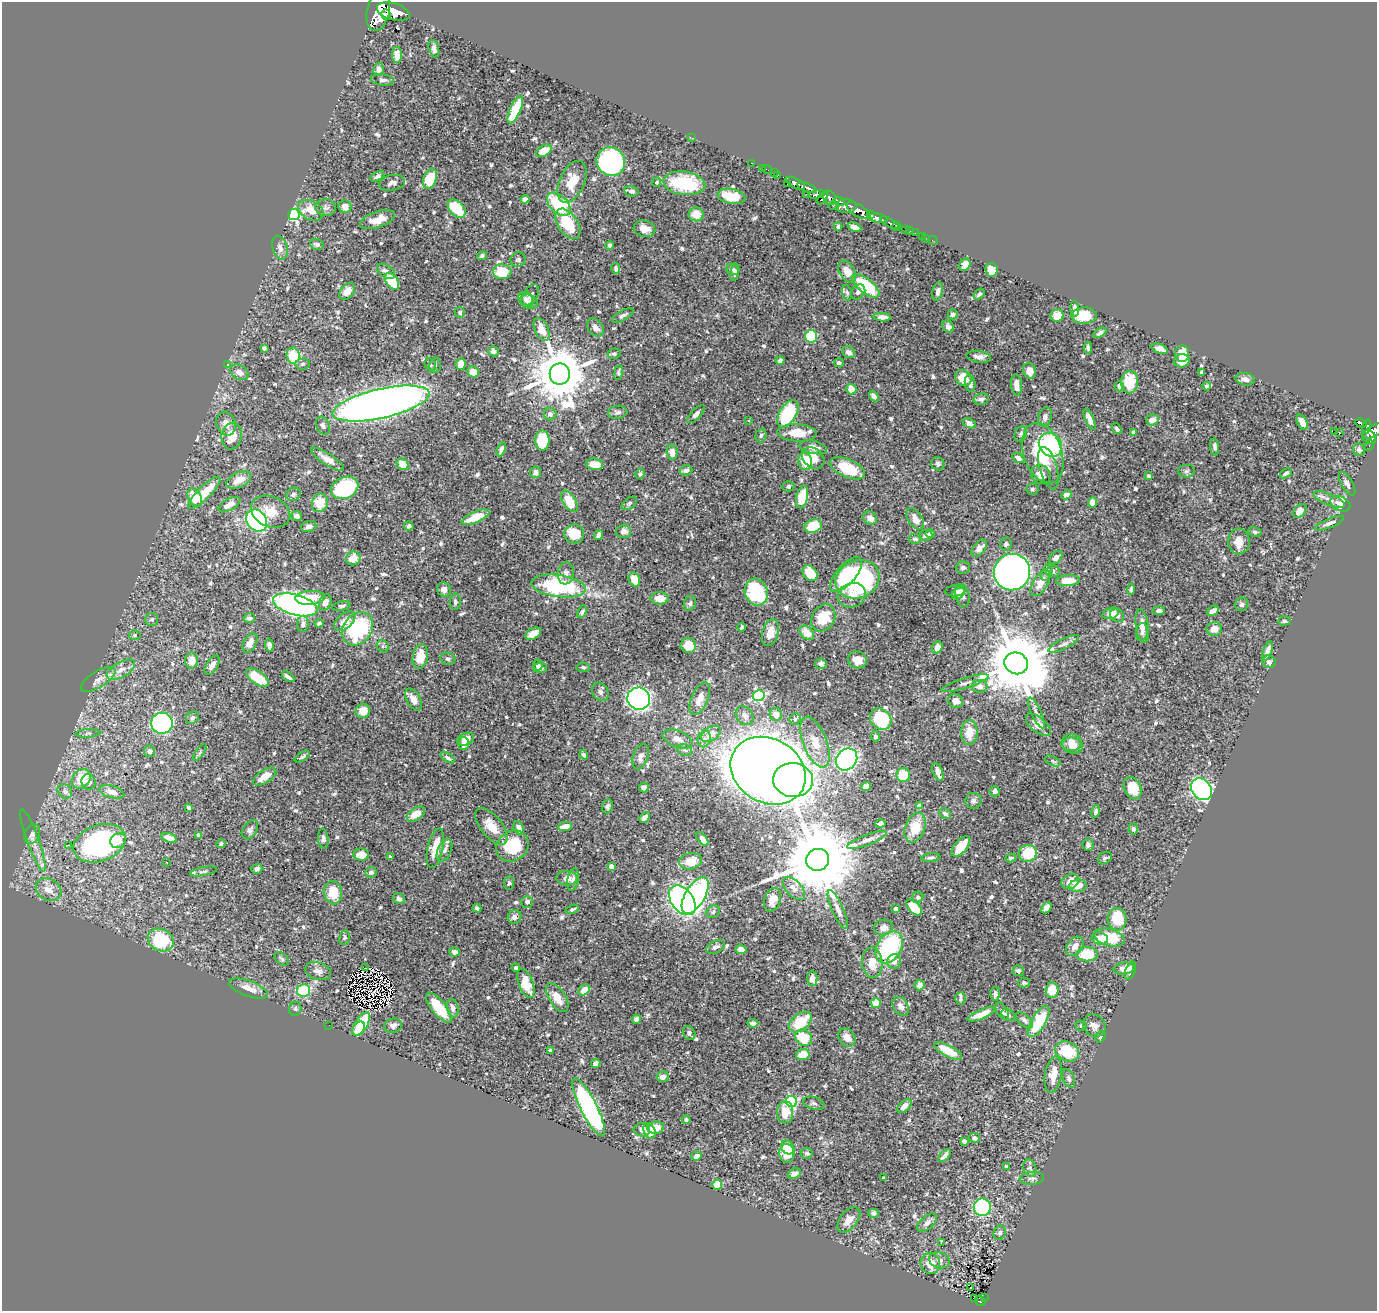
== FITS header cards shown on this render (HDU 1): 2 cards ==
NAXIS1  =                 1375
NAXIS2  =                 1309

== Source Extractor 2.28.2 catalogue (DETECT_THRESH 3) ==
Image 1375 x 1309 px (HDU 1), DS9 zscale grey, 1 PNG px = 1 image px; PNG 1379 x 1313 px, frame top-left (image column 1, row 1309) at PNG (2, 2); each listed source drawn as its Kron ellipse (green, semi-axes under 4 px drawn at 4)
Background 0.604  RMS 0.013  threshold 0.038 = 3 sigma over >= 5 px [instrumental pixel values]
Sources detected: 757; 4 with non-positive FLUX_AUTO (blend fragments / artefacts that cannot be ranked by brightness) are neither listed nor drawn; of the other 753, the 500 brightest by FLUX_AUTO listed and drawn (253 fainter detections omitted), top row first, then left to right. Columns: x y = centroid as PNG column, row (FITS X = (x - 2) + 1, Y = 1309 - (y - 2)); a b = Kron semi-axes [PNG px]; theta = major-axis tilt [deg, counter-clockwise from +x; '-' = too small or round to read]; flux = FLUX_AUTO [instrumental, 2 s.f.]
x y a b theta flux
378 10 21 11 79 4800
393 11 17 8 -17 3900
386 15 5 4 - 850
434 49 9 5 -74 3.9
397 55 8 5 -90 7.2
378 69 6 5 - 4.2
382 80 11 5 -7 2.9
515 110 15 5 65 30
692 138 2 2 - 46
544 151 9 5 32 12
611 162 15 14 - 210
752 163 3 2 - 13
762 168 2 2 - 9.5
767 170 5 2 - 13
774 173 2 2 - 11
778 175 3 2 - 16
377 176 8 4 30 2.7
430 179 10 6 69 26
572 182 22 12 65 17
657 182 5 4 - 1.7
392 183 13 8 11 4.1
684 183 21 11 -7 53
795 183 11 4 -28 1300
787 184 3 2 - 18
807 188 10 3 -21 900
631 191 7 5 -10 2.5
806 194 2 2 - 8.5
817 194 8 4 10 430
732 196 14 7 -11 18
822 198 7 3 50 370
830 198 7 6 - 540
525 199 4 4 - 8.5
839 201 6 3 -31 320
559 204 14 8 -44 60
834 206 5 3 - 130
846 206 10 7 -5 1100
345 207 6 6 - 7.9
326 208 10 8 -2 3.8
457 208 11 7 -48 32
311 210 13 9 -27 14
859 211 13 6 -30 2600
696 214 7 7 - 11
870 214 4 3 - 330
294 215 6 5 - 150
878 218 9 4 -11 1200
378 219 18 8 18 11
889 223 10 4 -29 210
568 224 17 10 -56 31
838 226 4 3 - 2.1
897 226 4 3 - 110
855 227 7 4 -24 7.9
644 229 11 8 -15 8.8
905 229 3 3 - 33
910 231 2 2 - 5.4
915 233 2 2 - 6
922 236 2 2 - 3.7
925 238 2 2 - 6.9
933 241 5 2 - 9.3
317 244 7 5 -13 2.6
610 245 4 4 - 2.8
280 248 12 7 -74 5.5
482 256 5 4 - 1.7
518 260 7 7 - 2
965 265 6 5 - 8.9
616 268 5 4 - 2
732 269 7 5 -31 2.6
991 270 7 6 - 11
386 271 10 6 -34 4.7
502 272 9 7 -1 26
735 272 8 4 78 2.6
847 272 12 7 -58 10
392 281 9 6 -55 30
866 286 17 7 -38 53
347 291 9 6 49 9.3
938 291 9 5 78 3.6
858 292 8 6 50 3
847 293 8 4 -73 1.7
979 294 6 4 40 2.4
530 296 13 7 62 4
525 299 7 6 - 3.4
529 302 9 6 -19 4.7
1075 309 8 4 -87 3.8
460 313 5 5 - 1.7
953 314 5 5 - 3.7
623 316 12 5 28 3.3
1057 316 7 6 - 10
1084 316 13 8 4 17
882 317 8 4 -3 6.7
948 326 7 5 -56 3.3
595 327 10 7 -54 5.7
542 329 12 6 -65 12
1100 333 7 4 31 2.8
811 336 6 6 - 34
264 348 4 3 - 1.8
1088 348 6 3 -88 2.3
1160 349 8 5 -20 7.2
494 351 5 5 - 4
849 352 7 5 -34 3.6
614 354 6 5 - 1.9
1182 354 8 7 - 11
293 356 8 6 -82 25
979 357 12 6 -8 5.1
780 360 4 4 - 2.2
1182 361 8 6 14 12
839 363 5 4 - 2
227 364 3 2 - 2.6
303 364 7 5 3 2
461 364 6 5 - 12
430 365 7 5 -59 1.9
435 365 8 5 76 2.2
1029 371 8 6 -74 7.3
239 372 10 7 -31 5.9
473 372 6 5 - 12
1201 372 4 3 - 2
619 373 7 4 82 1.8
560 374 10 10 - 5700
963 378 8 7 - 15
1245 379 10 6 -11 4
1130 382 11 8 86 20
970 383 9 5 -79 3.4
1017 385 10 5 -83 7.7
1119 386 5 4 - 2.6
1206 386 4 3 - 1.9
851 389 5 5 - 10
874 396 6 4 -52 3.6
981 399 7 5 12 3.5
381 404 49 14 13 910
618 412 9 6 7 2.8
550 414 6 6 - 2.9
696 414 11 5 47 2.7
788 414 15 8 59 79
1045 417 10 6 73 3.3
1090 419 11 4 -67 5.6
748 420 3 3 - 2.7
1152 420 6 5 - 7
1302 422 8 5 -61 7.7
969 423 7 4 -26 4.5
1361 423 6 3 -18 190
226 424 12 9 -69 6.9
323 426 9 6 -67 2.7
1367 427 7 3 77 170
1117 429 6 4 -53 1.9
1374 431 12 5 29 570
1133 432 4 3 - 2.4
1334 432 3 2 - 1.7
797 433 19 8 -3 15
1339 433 2 2 - 230
1021 434 8 6 70 2.3
761 435 7 5 75 1.8
232 436 13 10 80 17
1369 437 7 6 - 250
542 441 10 7 90 28
1050 445 13 11 -51 74
1369 446 5 3 - 14
813 447 14 6 -13 7.2
1215 447 8 4 -84 2.9
501 449 7 4 69 3.7
1359 450 6 5 - 3.6
672 452 7 5 -83 8.6
1043 453 31 19 -72 63
813 458 12 9 -40 12
1018 458 7 4 -31 3.5
328 459 19 5 -33 8
805 461 9 7 -79 17
403 464 6 5 - 13
595 464 8 5 -7 12
938 464 7 6 - 2.2
848 468 19 9 -23 32
1048 468 22 9 -75 6.7
686 470 6 5 - 3.7
1187 471 8 6 2 2.2
535 472 6 5 - 3.7
1286 473 6 3 32 2
640 474 5 5 - 1.9
1041 474 10 9 - 8.2
1149 476 4 3 - 1.9
239 480 13 7 25 11
1347 484 13 5 -60 3.4
788 486 6 5 - 2
345 488 14 10 24 78
1032 489 6 6 - 1.9
204 493 22 6 45 24
293 494 7 6 - 2.4
1066 495 5 4 - 3.2
195 497 10 6 -62 16
802 497 11 5 77 26
1329 499 17 5 -22 6.6
569 501 12 6 -57 18
1092 502 5 4 - 7.7
320 503 9 8 - 20
629 503 9 5 37 1.9
1340 504 10 7 -24 12
229 505 12 5 29 8.9
1300 511 8 5 44 6.5
270 512 20 15 -24 14
297 516 5 5 - 3.9
475 517 15 5 23 17
870 518 7 6 - 5.7
915 519 12 7 -55 9.6
257 520 12 9 -50 160
1329 523 15 4 22 3.5
309 526 8 5 17 3.3
409 526 4 4 - 2.4
813 526 9 6 20 40
624 531 7 7 - 5.4
1255 532 7 4 -10 1.7
574 534 10 9 - 23
930 534 4 4 - 2.5
598 535 5 4 - 3.4
926 535 7 5 6 3.7
915 539 6 5 - 2
1239 541 13 10 89 9.4
1006 544 6 6 - 2.4
979 548 10 6 49 5.8
1056 557 7 5 42 5.4
353 558 7 7 - 10
963 567 7 6 - 2.4
1053 571 7 6 - 2
1012 572 18 18 - 530
1047 572 9 5 72 2.2
566 573 11 8 82 4.4
810 573 9 6 -47 24
846 575 21 9 49 35
634 579 7 5 -66 13
858 579 22 18 22 140
1068 581 12 5 3 13
1040 583 15 7 59 10
559 586 28 11 -8 98
1131 589 6 4 84 2.4
444 590 7 6 - 4.9
955 591 10 5 5 2.3
756 592 14 11 -70 67
959 594 7 5 35 2.2
852 595 14 12 21 10
962 595 12 7 -76 5.4
310 598 15 7 4 20
660 598 9 6 -1 11
325 602 8 6 67 6.5
455 602 8 5 88 2
690 603 7 6 - 2.2
1242 604 7 6 - 2.3
295 605 23 10 -15 400
341 606 9 4 13 2.1
1159 611 6 4 8 3.3
1213 611 6 4 35 5
582 612 7 4 65 2.3
1111 613 8 5 17 7.9
1117 615 7 6 - 2.9
249 618 6 4 -6 2.9
823 618 14 11 59 25
152 619 6 6 - 2.2
345 621 12 7 39 11
1284 621 6 4 5 1.8
319 623 4 3 - 2
303 624 8 6 86 2.8
1142 626 17 6 -82 7.4
742 627 4 3 - 1.9
358 629 18 14 54 78
1214 629 8 7 - 8
1142 632 9 6 83 3
770 633 14 8 74 11
807 633 8 6 -43 12
533 634 8 5 29 10
135 635 6 5 - 2
250 643 11 6 62 6.7
1064 644 17 5 26 3.6
269 645 6 4 -83 2.9
688 645 8 7 - 18
383 646 6 5 - 1.8
937 647 6 5 - 5.6
1268 651 10 4 72 6.8
420 656 12 7 80 17
448 659 7 6 - 2.4
857 660 9 8 - 10
192 661 8 6 -87 9
1269 662 7 6 - 2.5
1016 663 12 11 - 9700
821 664 6 5 - 2.6
212 665 11 5 57 5.5
538 665 5 5 - 2.6
583 667 7 4 -7 2.1
540 668 7 5 4 3.2
121 670 16 7 31 8.1
288 677 7 3 -35 2.9
257 678 13 6 -35 21
98 679 20 8 31 7
965 683 24 5 17 5.1
980 686 8 6 1 4.4
600 692 10 7 -56 3.6
759 696 6 5 - 130
414 699 12 6 -60 7.4
639 699 11 11 - 370
700 699 17 8 67 8.6
956 701 8 6 -25 4.8
363 711 7 7 - 11
1036 713 17 5 -66 3.9
776 714 6 6 - 7.1
745 716 10 8 -53 4.3
192 718 7 5 38 2.6
795 719 6 5 - 2.8
881 719 12 9 -44 62
162 723 11 10 - 210
1038 725 15 7 -40 9.7
969 732 12 8 88 15
88 733 12 4 3 2.1
711 734 11 6 33 10
875 737 5 4 - 2.4
466 739 8 6 23 8
677 739 15 8 -21 7.2
704 739 8 6 77 3.7
815 742 27 12 -68 17
1071 742 10 8 3 7.7
464 744 6 5 - 5.2
1072 746 10 8 -12 8.3
685 750 7 5 -23 2.3
149 751 6 5 - 3.6
200 752 9 4 56 1.7
584 755 5 3 - 1.9
641 756 13 7 71 5.4
302 757 8 4 32 1.8
448 758 8 4 -36 2.7
847 759 12 10 49 270
1053 761 8 4 -25 1.7
768 771 39 32 -30 2000
938 772 9 5 -68 4.8
903 775 7 7 - 29
265 777 13 6 33 9.7
81 779 10 8 54 21
793 780 20 17 -5 390
88 782 8 7 - 3.9
866 786 5 4 - 6.6
644 788 5 4 - 2.9
1133 788 11 8 -64 25
1201 789 12 9 -51 270
65 791 8 6 -43 3.9
995 791 5 5 - 3.3
112 792 13 6 -16 7.3
974 801 8 8 - 3
607 806 7 5 72 2.4
919 806 4 4 - 9.5
189 807 4 3 - 1.9
1096 811 6 4 78 2.1
416 814 10 6 33 14
945 814 6 4 -32 2.9
645 817 6 4 47 4.2
881 823 5 4 - 2.8
491 826 22 10 -51 16
565 827 7 4 9 9.3
519 828 7 5 -64 6.1
915 828 15 9 70 23
1133 829 5 5 - 2.4
250 830 11 6 56 3.3
32 834 10 7 63 3.3
198 835 4 3 - 2.3
169 838 8 4 -17 5.5
323 839 10 5 -84 2.8
702 839 8 4 -51 7.4
33 840 33 6 -70 8.5
867 840 21 5 20 5.9
118 841 8 7 - 6.7
99 843 27 18 20 170
221 844 5 4 - 2
68 845 3 2 - 6.6
1088 845 6 5 - 2.4
512 846 17 14 35 38
961 846 12 6 51 19
435 848 20 7 77 19
444 850 12 6 64 4.1
1028 853 9 8 - 32
361 855 8 6 -3 11
390 856 4 3 - 1.7
931 858 9 4 5 2
1011 858 5 4 - 1.8
1105 858 7 5 36 2
818 860 11 11 - 15000
690 861 11 8 12 17
167 862 3 2 - 2.2
611 866 4 4 - 7.2
257 869 6 4 19 3.1
204 871 13 4 11 1.7
371 872 6 5 - 2.8
567 878 10 7 -4 7.1
573 880 11 5 79 3.8
1070 881 9 7 29 11
509 883 6 5 - 1.9
1078 886 9 6 7 8.5
794 888 14 7 -46 7.9
48 890 13 10 -30 9.9
333 893 12 9 -79 21
695 895 20 10 59 190
918 897 6 5 - 1.7
399 899 6 5 - 2.5
682 900 16 11 -52 360
773 900 12 8 69 10
527 902 6 6 - 3.3
477 908 4 3 - 1.9
914 908 10 5 -47 24
1046 908 6 4 51 5.1
572 909 7 4 19 2
896 909 4 3 - 2.8
838 910 21 5 -66 5.8
713 912 7 6 - 2.5
515 917 7 6 - 3.3
1117 919 11 9 -87 28
883 927 9 8 - 5.9
1109 937 15 8 -15 31
345 938 7 5 77 1.9
1100 938 8 6 -16 7.9
161 940 13 11 -26 52
1075 946 10 7 53 7.7
715 947 10 6 24 3
889 947 17 12 58 93
741 949 5 4 - 9.1
455 952 5 4 - 4.6
1087 954 10 7 1 33
282 959 8 5 -39 2
894 962 7 7 - 5.3
872 963 15 10 -85 13
366 968 3 2 - 2.2
516 968 4 4 - 2.5
1124 969 10 6 8 8.8
318 971 13 8 -17 5.3
1018 971 5 5 - 2.9
1130 971 9 5 68 3.5
812 978 7 5 89 4.9
526 983 15 7 -70 19
1024 983 6 5 - 1.9
919 985 5 5 - 5.7
249 989 20 7 -20 8.5
303 990 6 6 - 64
584 990 6 5 - 7.5
1052 990 8 6 86 22
995 994 7 5 87 2.9
557 998 16 8 -58 12
960 999 6 5 - 1.9
876 1003 5 5 - 12
901 1006 10 7 -56 4.9
439 1008 18 7 -51 31
453 1008 9 5 -79 3.9
295 1009 7 6 - 1.8
1002 1011 9 5 -60 4
981 1014 14 5 22 16
1008 1015 8 5 -33 2.3
637 1019 4 4 - 3.4
1024 1020 10 5 -42 2.8
800 1022 13 8 38 29
1039 1022 17 7 59 44
753 1023 5 4 - 3.4
361 1024 13 6 58 37
329 1025 2 2 - 52
393 1026 9 7 16 4.4
1081 1026 6 5 - 2
1094 1026 12 10 -40 6.4
358 1029 8 5 51 20
689 1033 7 6 - 2.5
847 1037 10 8 -52 6.9
1100 1037 6 4 57 1.9
804 1038 9 7 -45 24
551 1050 4 3 - 2
948 1051 15 5 -28 21
1067 1051 12 9 -24 36
803 1055 7 5 13 15
596 1063 5 4 - 4
1053 1075 18 8 80 14
662 1077 6 5 - 4.4
1069 1078 10 5 -67 2.6
792 1101 5 5 - 90
814 1103 11 6 -15 2.5
904 1106 8 5 44 6.2
589 1107 32 8 -63 210
785 1112 11 8 86 16
686 1120 4 4 - 1.8
656 1127 8 6 8 8.5
642 1130 8 6 -10 3.6
649 1131 8 5 -65 11
975 1138 5 5 - 2.9
964 1141 4 4 - 4.6
788 1147 7 6 - 17
787 1153 9 7 -87 24
807 1153 6 5 - 2.4
697 1156 5 4 - 4.3
945 1156 8 3 47 3.8
1006 1166 4 4 - 1.8
1030 1168 9 6 -70 3
794 1174 7 5 27 5
883 1178 3 3 - 1.9
1032 1178 12 6 4 3.4
717 1185 5 5 - 18
982 1207 9 8 - 87
874 1213 5 4 - 2.3
849 1220 15 8 51 7.3
927 1223 12 6 40 4.1
1000 1233 7 6 - 2.2
941 1243 3 2 - 2.8
940 1260 11 7 -16 3.7
930 1264 10 9 - 12
971 1288 3 2 - 1.8
984 1297 2 2 - 8.6
974 1299 3 2 - 1.8
980 1301 5 4 - 73
At the frame edge (FLAGS 8, measured only in part): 1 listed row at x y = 1374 431
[253 fainter detections neither listed nor drawn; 4 non-positive-flux detections neither listed nor drawn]